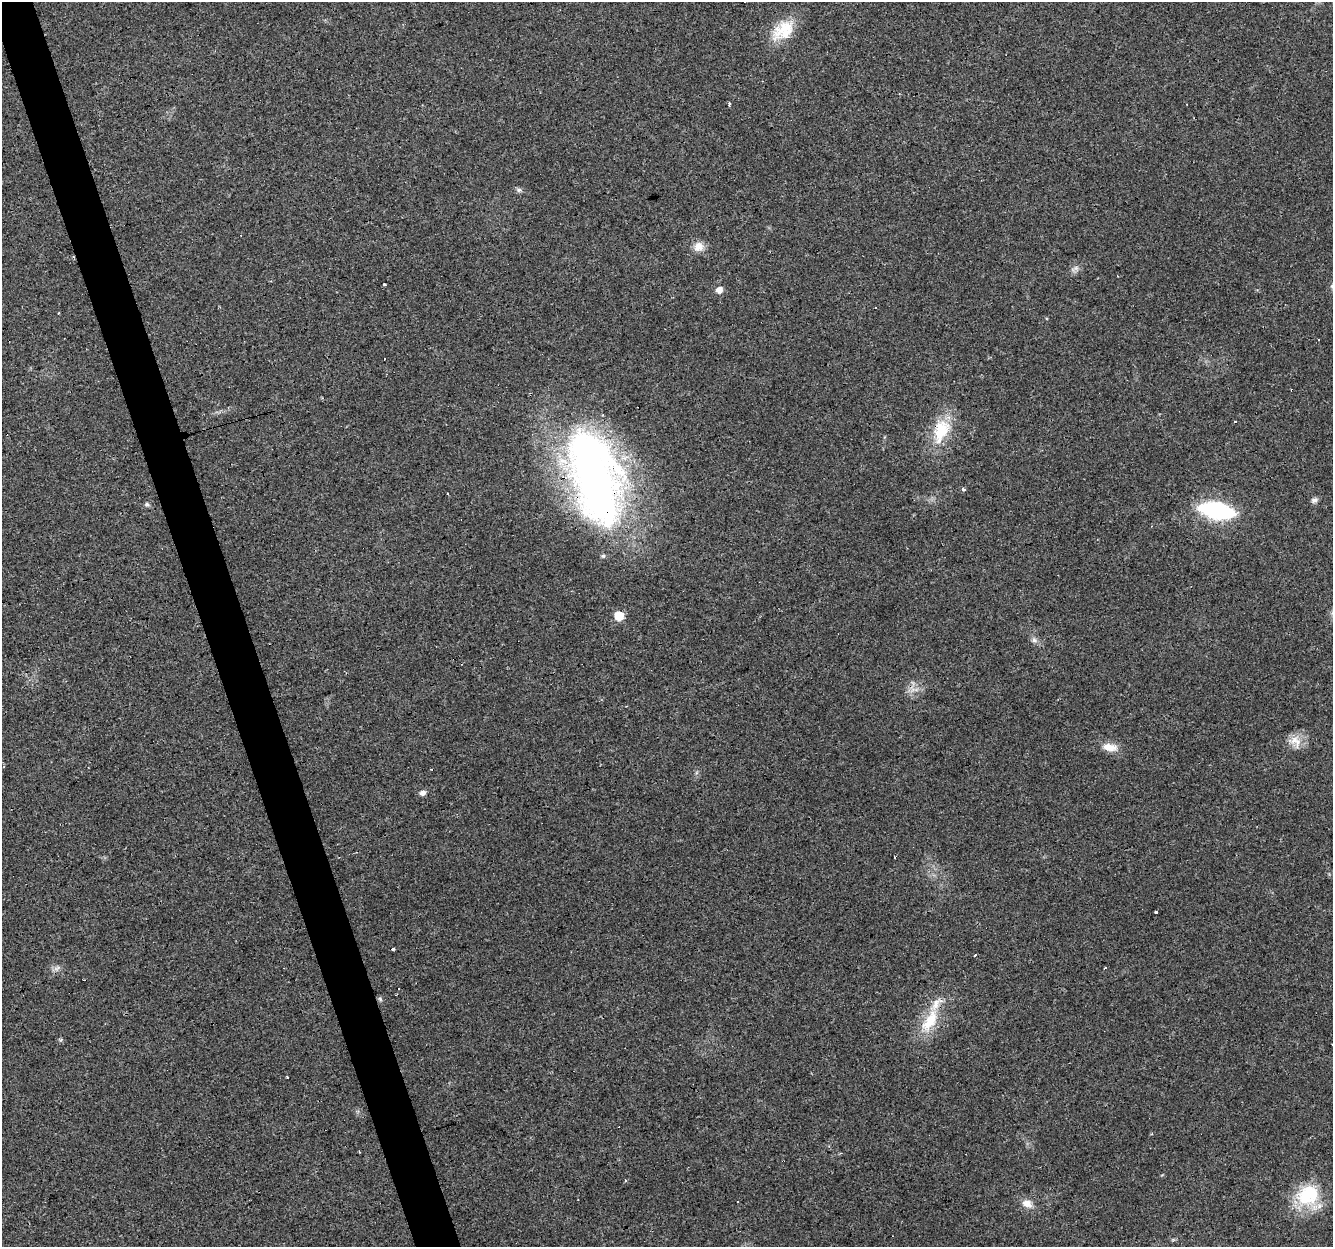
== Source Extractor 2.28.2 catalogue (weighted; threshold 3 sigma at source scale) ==
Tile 11 of 4 x 4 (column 3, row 3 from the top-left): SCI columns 2664-3994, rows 1302-2546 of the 5326 x 5145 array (HDU 1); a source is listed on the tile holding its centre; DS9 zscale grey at full resolution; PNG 1335 x 1249 px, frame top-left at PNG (2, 2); no overlay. Shown black and unused: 3% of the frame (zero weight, under 3 of 4 exposures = <1% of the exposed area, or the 3 px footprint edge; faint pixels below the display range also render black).
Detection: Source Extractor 2.28.2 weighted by HDU 2 'WHT'; one run over the whole footprint, this tile lists its part. Background 0.0435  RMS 0.0038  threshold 0.0171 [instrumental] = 3 sigma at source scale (4.5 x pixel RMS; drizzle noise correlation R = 1.50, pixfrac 1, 0.0396/0.0396 arcsec/px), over >= 5 px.
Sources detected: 45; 1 too faint to see at this stretch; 8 cosmic-ray / hot-pixel residue — not listed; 2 inside a brighter listed object's ellipse — not listed separately; the other 34 listed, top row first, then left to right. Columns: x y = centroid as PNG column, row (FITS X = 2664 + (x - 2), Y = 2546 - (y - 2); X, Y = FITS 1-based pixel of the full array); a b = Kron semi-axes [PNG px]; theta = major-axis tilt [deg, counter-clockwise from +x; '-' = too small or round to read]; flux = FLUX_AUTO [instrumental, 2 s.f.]
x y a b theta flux
783 30 33 21 38 13
729 105 5 2 - 0.88
519 190 8 6 4 0.95
698 247 14 12 30 3.5
384 284 3 3 - 4.1
719 290 6 5 - 3
876 308 3 2 - 0.24
59 313 2 2 - 0.37
941 431 36 20 70 15
595 477 111 51 -74 220
963 489 3 3 - 1.4
448 494 3 2 - 0.37
1314 500 9 6 18 1.1
147 504 7 6 - 0.84
1216 510 23 10 -11 67
619 616 6 6 - 17
1034 640 9 7 -32 1.4
1294 740 15 9 58 4.2
1109 747 20 9 -11 4.7
422 793 7 6 - 1.6
894 857 3 2 - 0.46
1156 912 3 3 - 1.6
392 949 3 3 - 1.3
976 955 3 2 - 2.1
57 968 9 4 37 1.1
1105 968 4 2 - 0.61
380 999 7 4 -46 0.63
930 1021 38 16 60 13
1332 1044 2 2 - 0.28
287 1077 3 2 - 0.37
626 1180 3 3 - 0.54
1308 1195 32 26 31 20
737 1202 3 3 - 1.4
1027 1203 12 8 -21 3.5
Overlapping masked pixels (flux is a lower limit): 2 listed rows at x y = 941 431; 595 477
Isophote crosses this tile's border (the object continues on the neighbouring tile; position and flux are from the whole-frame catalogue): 1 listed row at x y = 1332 1044